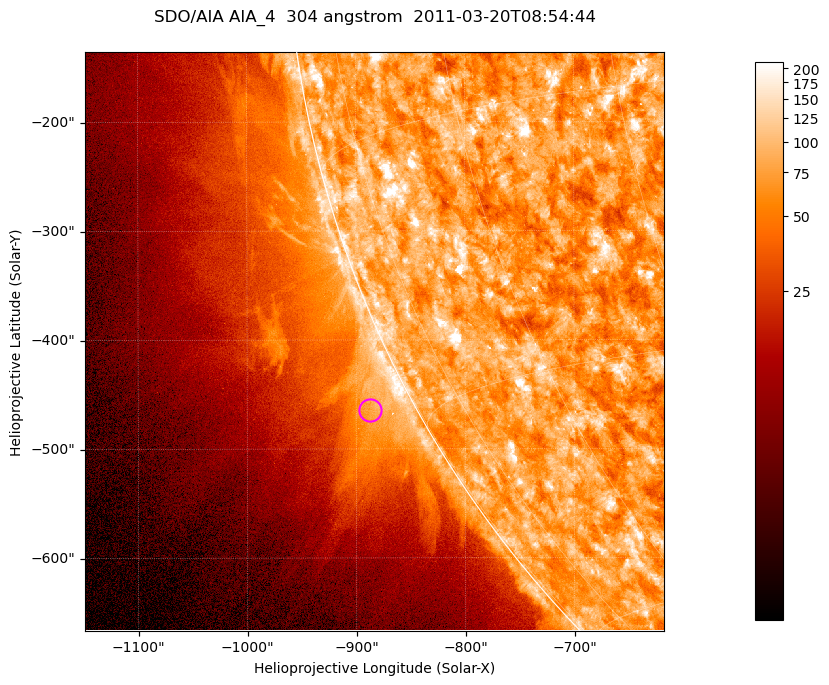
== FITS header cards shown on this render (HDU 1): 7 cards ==
TELESCOP= 'SDO/AIA '           / For AIA: SDO/AIA
INSTRUME= 'AIA_4   '           / For AIA: AIA_ATA1, AIA_ATA2, AIA_ATA3 or AIA_AT
WAVELNTH=                  304 / [angstrom] Wavelength
WAVEUNIT= 'angstrom'           / Wavelength unit: angstrom
DATE-OBS= '2011-03-20T08:54:44.125' / [ISO] Date when observation started; ISO 8
CTYPE1  = 'HPLN-TAN'           / CTYPE1; Typically HPLN
CTYPE2  = 'HPLT-TAN'           / CTYPE2; Typically HPLT

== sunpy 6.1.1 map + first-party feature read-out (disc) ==
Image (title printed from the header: SDO/AIA AIA_4  304 angstrom  2011-03-20T08:54:44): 885 x 885 px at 0.6 arcsec/px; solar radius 964 arcsec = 1605 px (partial field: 4.4% of the solar disc is inside the frame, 46% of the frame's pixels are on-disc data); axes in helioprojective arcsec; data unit not stated in the header (colour bar unlabelled)
Orientation: roll -0.132 deg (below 1 deg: not rotated)
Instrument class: DISC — disc imager (sunpy class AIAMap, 304 A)
Bright regions (active regions / flare kernels): reference = the on-disc median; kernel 7 px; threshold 5 sigma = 121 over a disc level ~74.2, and >= 1.15x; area >= 783 px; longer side >= 11 px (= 6.6 arcsec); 0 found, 0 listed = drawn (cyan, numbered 1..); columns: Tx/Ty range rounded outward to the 2 arcsec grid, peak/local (2 s.f.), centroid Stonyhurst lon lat
Off-limb structures (1.02-1.3 R_sun): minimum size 391 px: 3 found; the strongest spans PA ~115..120 deg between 1.02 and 1.1 R_sun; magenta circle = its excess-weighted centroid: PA ~120 deg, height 1.04 R_sun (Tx ~-888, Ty ~-464 arcsec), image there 1.7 x the reference